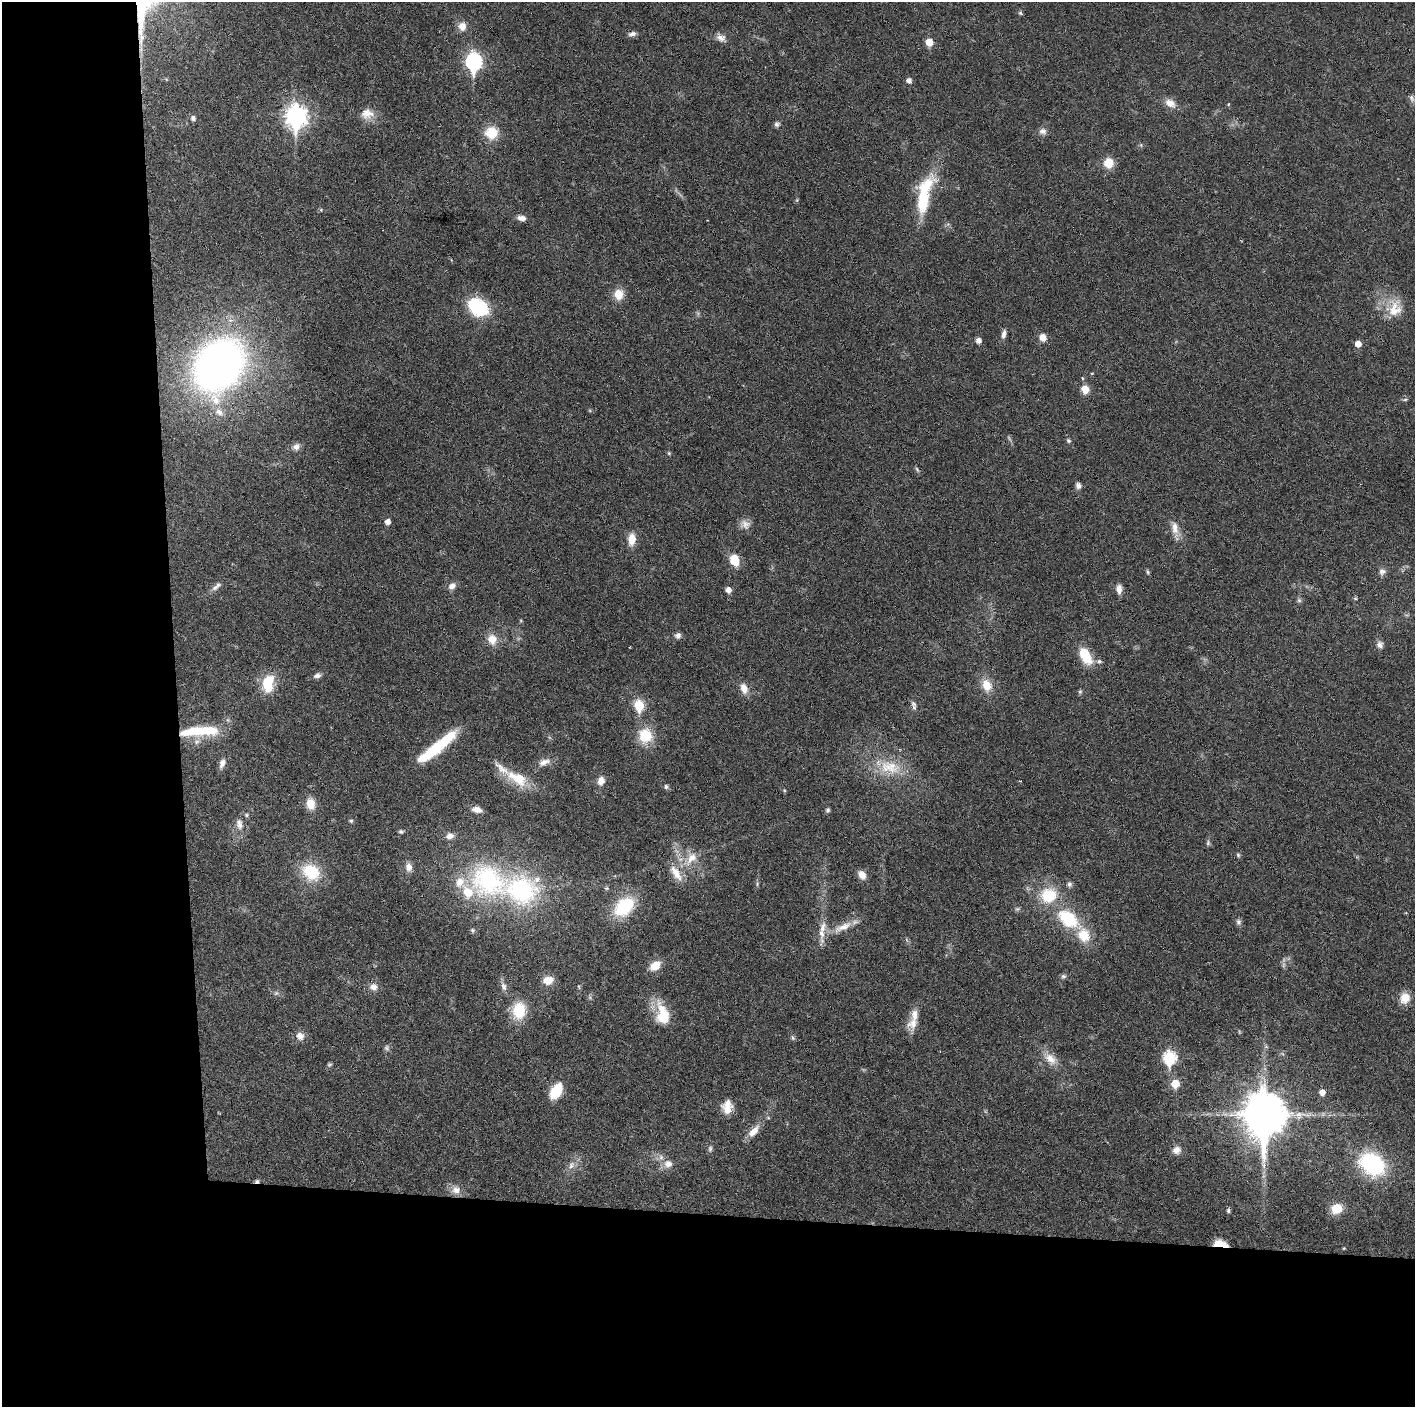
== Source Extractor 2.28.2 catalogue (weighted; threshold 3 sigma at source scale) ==
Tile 7 of 3 x 3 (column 1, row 3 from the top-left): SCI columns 1-1413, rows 1-1405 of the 4240 x 4217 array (HDU 1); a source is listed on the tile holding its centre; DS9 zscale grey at full resolution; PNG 1417 x 1409 px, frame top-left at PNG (2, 2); no overlay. Shown black and unused: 24% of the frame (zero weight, under 3 of 6 exposures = <1% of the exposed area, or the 3 px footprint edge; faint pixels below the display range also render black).
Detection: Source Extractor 2.28.2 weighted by HDU 2 'WHT'; one run over the whole footprint, this tile lists its part. Background 0.0251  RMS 0.002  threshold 0.00815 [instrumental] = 3 sigma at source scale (4.09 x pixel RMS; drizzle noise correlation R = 1.36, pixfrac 0.8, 0.05/0.05 arcsec/px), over >= 5 px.
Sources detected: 155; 5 too faint to see at this stretch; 2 inside a brighter object's white glare — not listed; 13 inside a brighter listed object's ellipse — not listed separately; the other 135 listed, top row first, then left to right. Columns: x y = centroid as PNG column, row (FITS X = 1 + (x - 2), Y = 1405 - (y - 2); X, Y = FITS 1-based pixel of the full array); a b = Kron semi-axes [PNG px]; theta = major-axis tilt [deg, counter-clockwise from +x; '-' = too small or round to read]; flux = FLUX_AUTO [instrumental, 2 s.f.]
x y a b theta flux
1020 13 6 4 -19 0.3
462 26 11 10 - 1.5
632 34 10 6 14 0.75
721 38 14 9 -34 1.2
929 42 5 5 - 3.5
141 49 8 4 89 0.61
474 62 9 7 -89 44
909 81 5 5 - 0.91
1412 98 11 6 -72 0.58
1170 103 14 9 -30 1.8
1228 104 5 3 - 0.19
367 114 18 14 4 2.3
296 116 10 8 -90 100
193 118 6 5 - 0.74
777 124 7 7 - 0.5
1043 131 10 8 -4 0.87
491 133 14 13 - 4.5
1109 163 10 9 - 3.1
923 199 60 17 73 10
797 200 6 4 72 0.23
321 210 5 5 - 0.25
520 218 8 7 - 0.7
619 294 13 11 -88 2.6
478 307 17 13 -35 14
1395 308 26 20 76 4.4
1004 334 11 6 76 0.81
1043 337 9 8 - 1.5
979 341 5 5 - 1.1
1358 344 5 5 - 1.7
219 365 48 38 53 110
1082 378 5 3 - 0.17
1085 389 10 9 - 1.7
1405 399 6 4 2 0.27
219 412 13 9 -39 1.4
1069 441 6 5 - 0.37
296 447 9 8 - 0.89
669 453 5 4 - 0.23
917 469 8 3 -63 0.29
1078 486 7 6 - 0.69
388 522 5 5 - 1.1
745 524 14 11 -14 1.3
1175 528 22 9 -80 1.9
632 539 13 8 86 2.5
734 560 12 9 -70 3.6
1148 572 7 4 -77 0.3
1382 572 9 9 - 0.78
452 586 10 8 35 1.1
215 587 11 7 15 0.81
1119 589 11 6 -88 1.1
728 590 5 5 - 1.2
1355 598 5 5 - 0.22
1299 600 6 6 - 0.38
678 636 7 7 - 0.72
492 639 12 11 - 2.4
1380 644 10 8 -65 0.79
1085 655 17 9 -60 5.5
1099 661 7 6 - 0.54
317 676 9 6 16 0.79
268 683 19 12 82 5.9
987 685 15 12 -68 2.9
744 688 14 9 -72 1.7
1080 692 7 5 69 0.3
639 705 6 5 - 11
914 707 10 6 -72 0.61
195 731 39 12 6 8.7
645 736 17 16 - 5.4
436 748 47 9 39 12
544 762 18 9 20 1.5
222 763 12 7 71 1
890 767 34 19 -12 6.7
517 778 35 16 -30 5.5
601 781 10 8 75 1.5
1020 781 3 3 - 0.12
666 787 6 6 - 0.42
784 790 5 4 - 0.21
311 804 13 9 -79 2.6
477 810 12 7 -10 1.3
828 810 6 5 - 0.35
246 815 6 5 - 0.32
351 821 6 5 - 0.29
240 825 12 9 -84 1.2
401 832 7 5 -10 0.34
450 836 10 8 11 1.1
1208 843 7 5 88 0.38
1238 855 6 5 - 0.31
691 858 23 14 55 3.5
409 867 12 8 -87 1.3
311 872 23 18 -38 7.5
862 875 10 7 -53 1.5
488 880 53 43 -26 27
757 884 6 4 73 0.27
1069 884 7 7 - 0.54
606 888 6 5 - 0.28
1049 895 21 19 20 7.2
624 906 23 15 44 10
1017 909 8 6 15 0.37
1068 919 25 15 -38 10
1238 922 8 6 -76 0.55
843 927 31 9 24 3
822 928 20 9 75 2
472 930 6 5 - 0.33
655 965 13 9 38 2.8
1063 976 7 6 - 0.44
548 980 13 9 10 2.2
503 986 13 7 -75 0.99
374 987 11 9 -12 1.3
579 987 6 3 -71 0.22
276 993 6 6 - 0.42
1405 998 12 11 - 2.4
519 1010 20 15 79 6
662 1014 29 16 -77 5.7
913 1024 20 15 55 2.4
300 1036 11 10 - 1.3
793 1038 7 5 -71 0.35
1266 1046 5 5 - 0.31
1169 1058 8 7 - 20
1050 1059 21 12 -42 2.5
329 1064 6 5 - 0.29
1175 1084 6 6 - 4.5
556 1091 17 10 58 5.5
1322 1092 5 5 - 1.3
727 1108 14 13 - 2.3
1264 1115 17 13 -89 610
754 1131 17 8 48 2.2
710 1149 9 5 89 0.47
1176 1150 10 9 - 1.2
668 1164 12 11 - 1.6
1372 1164 25 19 -36 20
571 1165 13 8 60 1.3
257 1181 6 4 13 0.36
456 1190 13 11 -9 1.6
1336 1208 13 11 15 3.2
1228 1210 6 5 - 0.32
1220 1243 13 6 -9 2.8
1344 1248 4 3 - 0.15
Overlapping masked pixels (flux is a lower limit): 4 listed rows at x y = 141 49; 195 731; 257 1181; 1220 1243